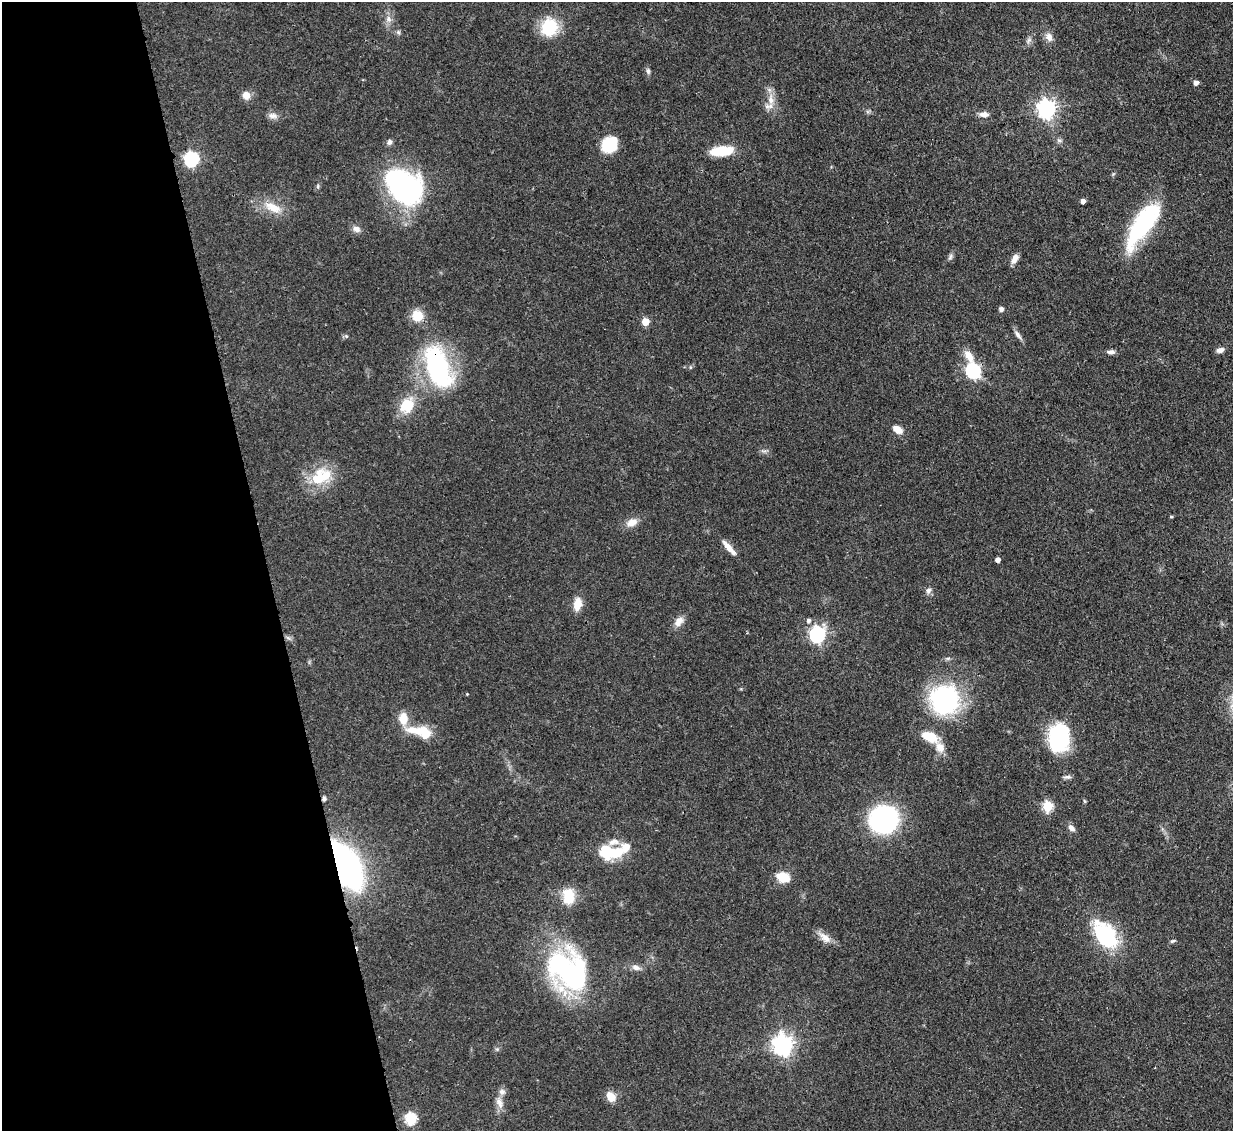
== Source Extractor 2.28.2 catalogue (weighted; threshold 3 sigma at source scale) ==
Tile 5 of 4 x 4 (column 1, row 2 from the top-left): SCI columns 80-1310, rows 2470-3598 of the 5081 x 5061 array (HDU 1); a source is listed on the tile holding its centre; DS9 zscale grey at full resolution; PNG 1235 x 1133 px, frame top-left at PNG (2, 2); no overlay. Shown black and unused: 22% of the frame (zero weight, under 3 of 4 exposures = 9% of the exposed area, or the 3 px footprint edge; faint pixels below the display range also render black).
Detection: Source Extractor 2.28.2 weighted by HDU 2 'WHT'; one run over the whole footprint, this tile lists its part. Background 0.0967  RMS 0.0047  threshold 0.021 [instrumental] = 3 sigma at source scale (4.5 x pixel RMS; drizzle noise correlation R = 1.50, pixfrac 1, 0.05/0.05 arcsec/px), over >= 5 px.
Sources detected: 76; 4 inside a brighter listed object's ellipse — not listed separately; the other 72 listed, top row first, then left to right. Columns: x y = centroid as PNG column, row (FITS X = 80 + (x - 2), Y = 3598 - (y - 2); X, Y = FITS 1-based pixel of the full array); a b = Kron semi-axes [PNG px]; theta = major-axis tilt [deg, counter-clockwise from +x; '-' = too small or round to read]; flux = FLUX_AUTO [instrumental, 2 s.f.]
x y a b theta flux
389 19 10 5 -77 2.1
549 27 21 19 78 17
398 32 6 5 - 0.82
1049 37 13 9 -65 2.7
1029 40 9 5 60 1.4
648 71 8 5 -76 1.2
1196 82 5 4 - 2.5
246 95 8 8 - 4.3
771 99 23 8 86 5.2
1046 109 7 7 - 210
984 114 11 6 0 2.7
273 116 13 7 -11 2.4
1059 140 8 5 -7 1.1
389 142 8 6 49 1.5
609 144 16 14 46 16
722 151 27 11 6 12
191 159 7 6 - 86
318 186 6 4 72 0.69
404 186 40 27 -39 91
1083 201 4 4 - 2.1
273 207 25 11 -26 8.3
1142 225 56 18 56 50
356 229 10 8 -21 2.3
950 257 9 5 71 1.2
1015 259 13 7 61 2.8
1001 309 4 4 - 1.9
417 316 12 11 - 8.2
645 322 5 5 - 10
1018 335 14 6 -55 2
346 336 5 4 - 0.68
1220 350 8 5 15 2.4
1111 352 11 5 1 1.6
968 356 20 9 -57 5.7
438 366 44 21 -72 76
973 370 7 6 - 82
407 406 19 16 57 12
898 429 11 7 -33 4.9
321 476 30 20 29 17
1171 517 5 3 - 0.45
632 522 14 9 22 4.3
729 548 21 6 -47 4.7
997 560 4 4 - 2.4
928 590 8 7 - 1.6
577 604 11 7 82 8
808 620 5 5 - 1.1
679 621 14 9 55 3.6
817 634 7 6 - 120
467 694 3 3 - 0.35
945 699 31 31 - 60
403 718 14 10 -88 6.9
423 733 22 8 -18 20
930 736 18 10 -25 10
1059 738 20 14 76 76
1068 777 10 5 0 1.3
324 799 6 5 - 0.92
1047 806 6 5 - 29
884 819 21 20 - 84
1071 828 10 7 -50 2
609 851 28 14 -10 23
346 866 31 15 -63 190
783 877 9 6 -16 18
568 896 19 13 -85 11
1105 935 32 18 -53 38
825 938 17 9 -39 4.2
1173 941 7 4 14 0.81
636 967 11 7 -18 2.4
567 970 49 37 -52 91
783 1045 8 7 - 260
497 1049 5 5 - 0.78
611 1097 11 8 -53 5.6
499 1102 16 8 -67 3.6
411 1118 6 5 - 44
Overlapping masked pixels (flux is a lower limit): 3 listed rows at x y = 438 366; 324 799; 346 866